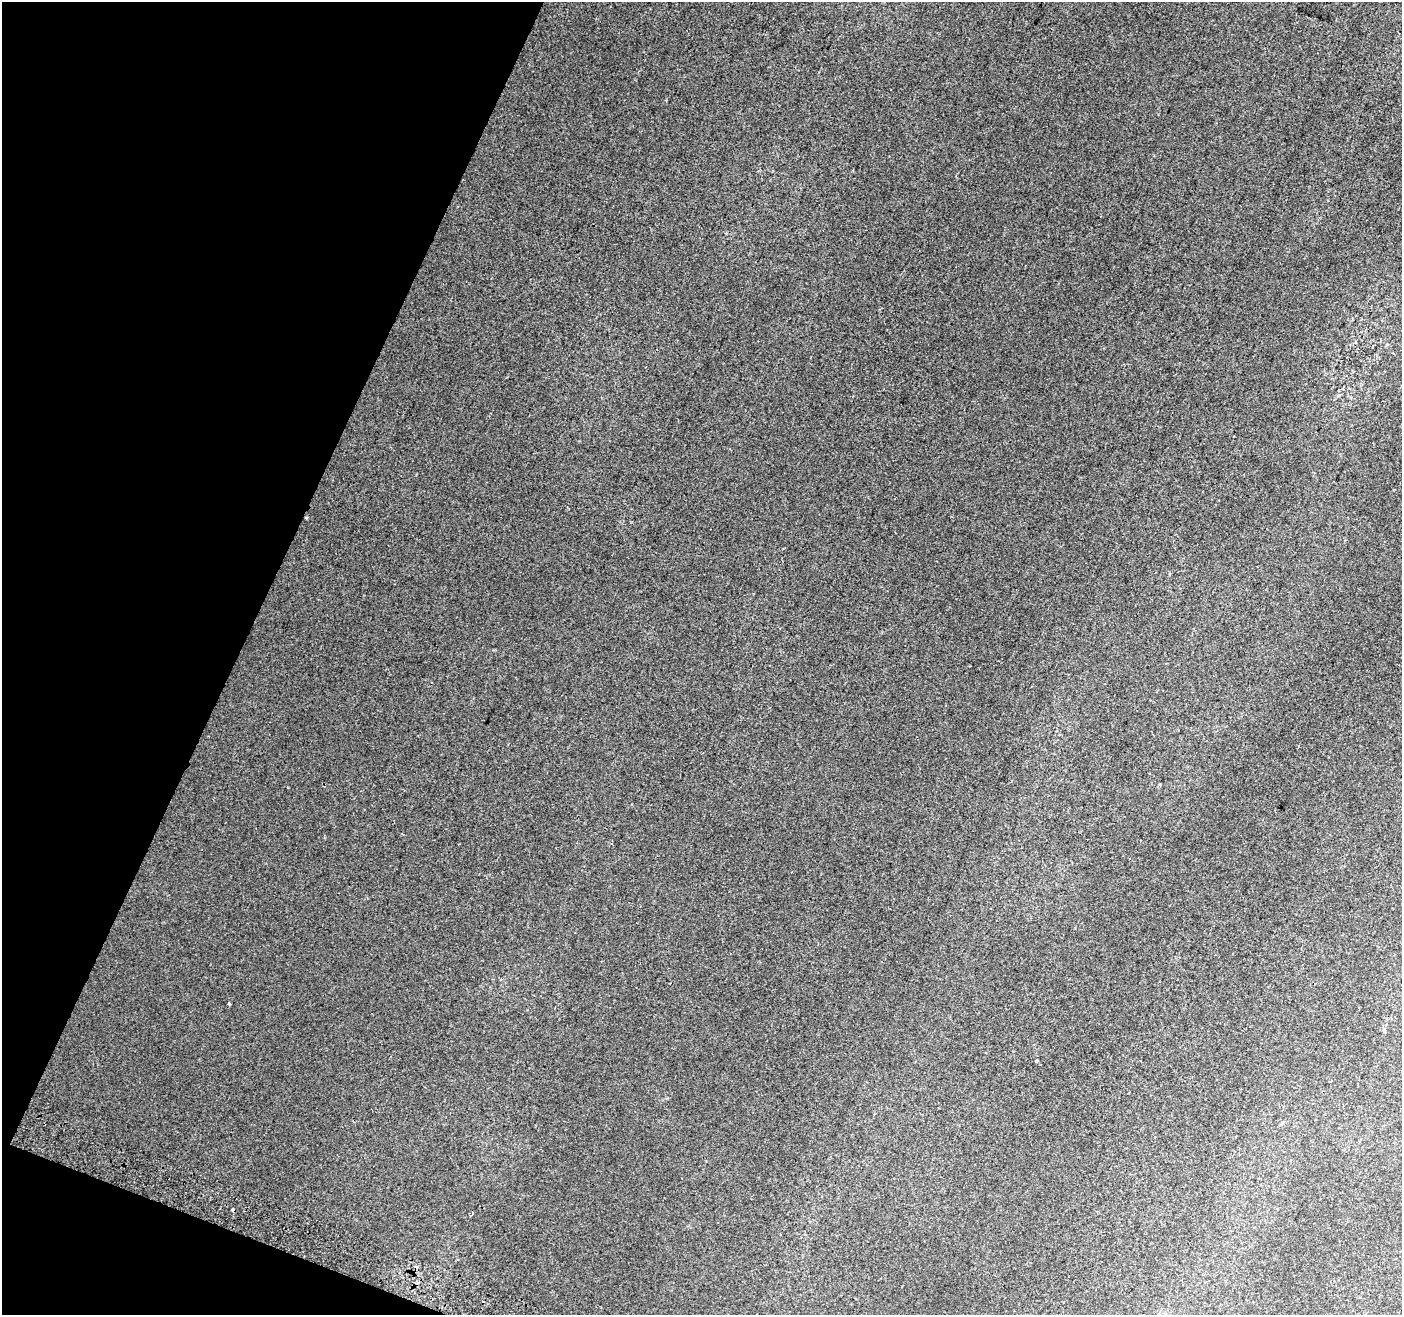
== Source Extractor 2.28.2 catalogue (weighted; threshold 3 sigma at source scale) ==
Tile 9 of 4 x 4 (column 1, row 3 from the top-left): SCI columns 26-1425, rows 1626-2938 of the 5645 x 5810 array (HDU 1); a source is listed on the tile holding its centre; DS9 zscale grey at full resolution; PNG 1404 x 1317 px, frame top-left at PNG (2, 2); no overlay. Shown black and unused: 19% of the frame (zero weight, under 2 of 3 exposures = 2% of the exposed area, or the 3 px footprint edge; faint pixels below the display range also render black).
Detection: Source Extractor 2.28.2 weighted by HDU 2 'WHT'; one run over the whole footprint, this tile lists its part. Background 0.00278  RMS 0.0074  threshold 0.0331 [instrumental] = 3 sigma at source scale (4.5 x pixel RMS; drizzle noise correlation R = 1.50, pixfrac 1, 0.0396/0.0396 arcsec/px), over >= 5 px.
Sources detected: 9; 3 cosmic-ray / hot-pixel residue — not listed; the other 6 listed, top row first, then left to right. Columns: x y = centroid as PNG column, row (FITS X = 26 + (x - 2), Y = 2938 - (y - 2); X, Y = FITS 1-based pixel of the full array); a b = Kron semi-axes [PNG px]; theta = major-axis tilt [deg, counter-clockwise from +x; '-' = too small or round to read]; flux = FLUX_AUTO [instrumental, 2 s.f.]
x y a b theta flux
1234 436 3 2 - 0.58
306 518 3 3 - 1.1
229 1003 3 3 - 1.5
1036 1060 3 3 - 3.5
1282 1123 6 4 -46 1.2
472 1213 5 3 - 1.3
Overlapping masked pixels (flux is a lower limit): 1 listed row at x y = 306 518